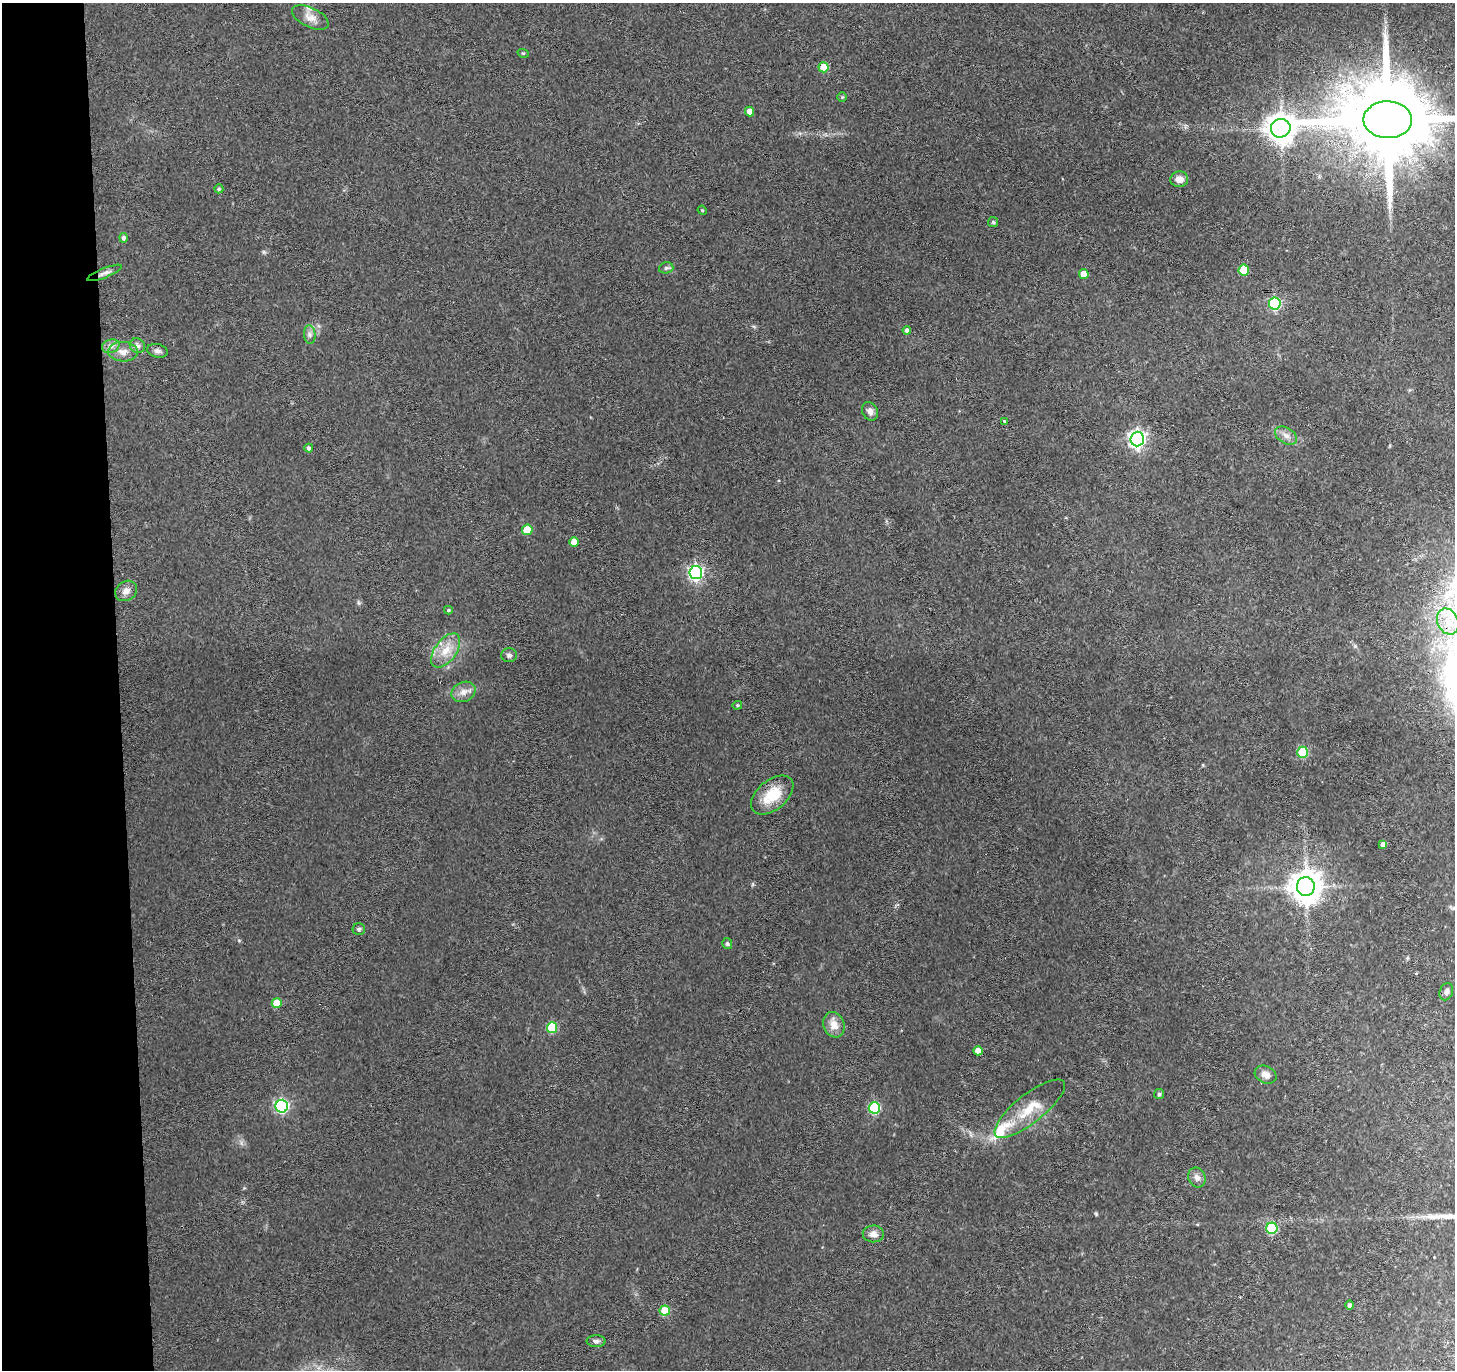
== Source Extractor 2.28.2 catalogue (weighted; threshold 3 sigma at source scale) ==
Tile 4 of 3 x 3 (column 1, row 2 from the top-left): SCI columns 1-1453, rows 1480-2847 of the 4358 x 4328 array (HDU 1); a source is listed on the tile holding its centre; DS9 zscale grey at full resolution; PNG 1457 x 1372 px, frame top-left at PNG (2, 3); each listed source drawn as its Kron ellipse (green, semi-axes under 4 px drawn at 4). Shown black and unused: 8% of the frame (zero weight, under 3 of 4 exposures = <1% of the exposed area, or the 3 px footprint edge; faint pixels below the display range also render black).
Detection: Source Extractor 2.28.2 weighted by HDU 2 'WHT'; one run over the whole footprint, this tile lists its part. Background 0.0648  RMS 0.0075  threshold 0.0337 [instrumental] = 3 sigma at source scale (4.5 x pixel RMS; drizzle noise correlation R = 1.50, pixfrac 1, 0.05/0.05 arcsec/px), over >= 5 px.
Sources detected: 62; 2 inside a brighter listed object's ellipse — not listed separately; the other 60 listed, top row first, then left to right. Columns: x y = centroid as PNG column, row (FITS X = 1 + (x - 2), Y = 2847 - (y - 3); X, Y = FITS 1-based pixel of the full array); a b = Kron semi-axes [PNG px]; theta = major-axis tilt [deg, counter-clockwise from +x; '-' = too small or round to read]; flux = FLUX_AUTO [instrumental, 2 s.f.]
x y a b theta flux
310 17 20 9 -26 6.8
523 53 6 3 -17 0.78
824 67 5 5 - 16
842 97 4 4 - 0.86
750 112 5 4 - 6.5
1388 120 24 18 -1 16000
1281 128 10 9 - 1000
1179 179 9 8 - 5.8
219 189 4 4 - 1.3
702 210 5 3 - 0.75
993 222 5 5 - 1.2
123 238 5 4 - 2.1
666 268 7 5 14 1.5
1244 270 5 5 - 23
104 273 18 4 22 3.3
1084 274 5 5 - 9
1275 303 6 6 - 82
907 330 4 4 - 2.5
310 335 9 6 -84 2.7
111 346 9 6 16 3.1
137 346 8 7 - 2.7
157 351 10 6 -13 2.6
123 352 15 9 -3 6.5
870 411 9 7 -64 3.2
1005 421 3 3 - 2.8
1286 436 12 7 -31 4.2
1137 439 7 7 - 270
309 448 4 4 - 2.1
527 530 5 5 - 16
574 542 5 5 - 12
696 573 6 6 - 180
126 591 11 9 34 4.7
448 610 4 3 - 1
1448 622 14 10 -65 9.1
446 650 20 10 54 12
509 655 8 7 - 2.2
464 692 12 9 25 5.6
737 705 5 4 - 0.93
1303 752 6 5 - 38
772 795 25 14 40 22
1383 844 4 4 - 3.5
1306 887 9 9 - 1300
359 929 6 6 - 1.4
727 944 6 5 - 1.3
1446 992 9 6 68 3
277 1003 5 5 - 14
834 1025 13 10 -68 7.7
552 1028 5 5 - 30
978 1051 5 4 - 6.5
1266 1075 11 8 -27 4.6
1159 1094 5 5 - 1.4
282 1106 6 6 - 120
874 1108 5 5 - 52
1030 1109 43 14 38 24
1197 1178 10 8 -66 3.8
1272 1228 5 5 - 51
873 1234 10 8 -2 4.7
1350 1305 4 4 - 1.6
665 1311 5 5 - 22
596 1341 9 6 0 2.1
Overlapping masked pixels (flux is a lower limit): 1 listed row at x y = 1388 120
Isophote crosses this tile's border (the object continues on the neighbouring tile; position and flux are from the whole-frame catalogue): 1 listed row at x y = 1388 120